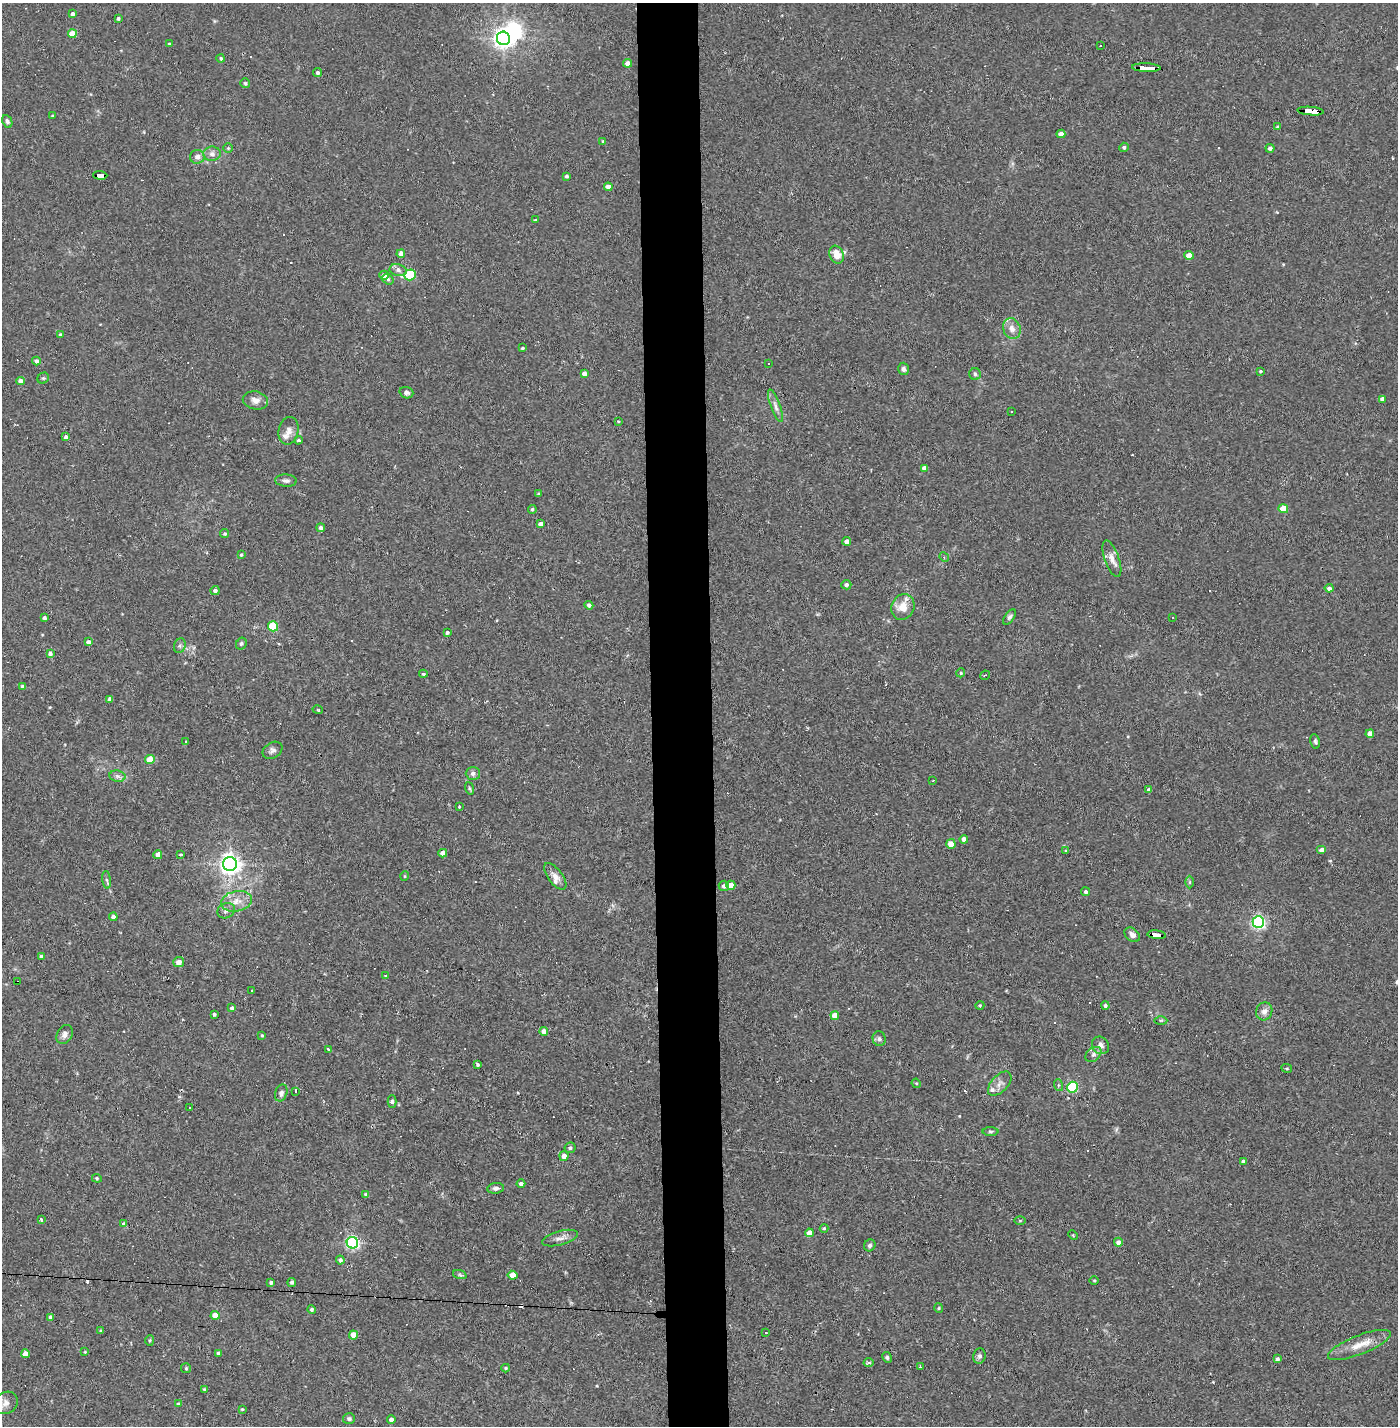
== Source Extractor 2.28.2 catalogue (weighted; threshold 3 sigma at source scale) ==
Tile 5 of 3 x 3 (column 2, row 2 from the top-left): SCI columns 1452-2847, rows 1425-2848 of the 4297 x 4272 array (HDU 1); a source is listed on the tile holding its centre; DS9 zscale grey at full resolution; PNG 1400 x 1428 px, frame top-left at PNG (2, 3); each listed source drawn as its Kron ellipse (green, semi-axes under 4 px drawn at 4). Shown black and unused: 4% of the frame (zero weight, under 2 of 3 exposures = <1% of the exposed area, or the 3 px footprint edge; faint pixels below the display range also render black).
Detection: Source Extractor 2.28.2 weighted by HDU 2 'WHT'; one run over the whole footprint, this tile lists its part. Background 0.0582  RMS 0.0052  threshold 0.0234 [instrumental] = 3 sigma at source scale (4.5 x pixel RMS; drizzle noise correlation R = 1.50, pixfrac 1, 0.05/0.05 arcsec/px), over >= 5 px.
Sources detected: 219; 1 inside a brighter object's white glare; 17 cosmic-ray / hot-pixel residue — neither listed nor drawn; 6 inside a brighter listed object's ellipse — not listed separately; the other 195 listed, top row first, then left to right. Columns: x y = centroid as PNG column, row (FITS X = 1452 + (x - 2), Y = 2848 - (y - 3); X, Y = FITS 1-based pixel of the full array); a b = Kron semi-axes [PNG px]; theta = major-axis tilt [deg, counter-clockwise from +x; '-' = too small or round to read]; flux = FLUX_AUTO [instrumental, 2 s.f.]
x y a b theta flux
73 14 3 3 - 1.5
118 18 3 3 - 1
72 34 4 4 - 8.6
503 38 7 6 - 220
169 44 4 2 - 0.43
1100 46 3 2 - 0.62
221 58 4 4 - 0.76
628 63 4 4 - 3.6
1146 68 14 3 -2 170
318 73 4 4 - 1.5
245 83 5 5 - 0.69
1311 111 13 4 -4 130
52 116 4 3 - 0.39
7 121 6 4 -64 1.2
1278 127 4 3 - 0.67
1061 134 4 4 - 3.7
603 141 4 3 - 0.61
1124 147 4 4 - 1
228 148 4 4 - 0.62
1270 148 4 4 - 1.9
212 154 8 7 - 2.3
197 157 7 7 - 2.3
100 175 7 4 -2 45
566 176 3 3 - 1.1
608 187 4 4 - 4.9
535 220 3 2 - 0.46
401 254 4 4 - 2.8
837 255 9 7 -68 6.5
1189 255 4 4 - 6.4
398 270 9 6 -12 1.8
384 275 5 4 - 3.7
410 275 6 5 - 29
388 279 6 4 -37 0.82
1012 329 11 8 -69 3.4
60 335 4 4 - 0.68
522 348 3 3 - 0.74
36 361 4 4 - 1.6
769 363 3 2 - 0.4
904 369 6 5 - 1.4
1260 371 3 3 - 0.66
584 374 4 4 - 2.4
975 374 6 5 - 0.94
43 378 6 5 - 0.79
21 381 4 4 - 2.5
406 393 7 5 -18 1.5
1382 399 4 4 - 2.1
255 400 13 9 -12 3.4
775 406 17 5 -70 2.4
1012 411 3 2 - 0.4
618 421 3 3 - 0.41
288 431 14 10 78 3.4
66 437 4 3 - 1.5
298 440 4 3 - 1.2
924 468 4 4 - 1.9
286 481 11 6 -3 1.7
539 494 4 3 - 0.84
532 509 4 4 - 0.89
1283 509 5 4 - 10
540 524 4 4 - 2.1
321 528 4 4 - 1.6
225 534 4 4 - 0.69
847 541 4 4 - 2.6
241 555 4 3 - 0.54
944 557 5 4 - 0.69
1112 559 19 7 -70 3.8
846 585 5 4 - 1.3
1329 588 4 4 - 1.9
215 590 4 4 - 1.7
589 605 4 4 - 1.4
903 607 13 11 63 6.7
1010 617 9 4 52 1.2
1173 617 3 2 - 0.33
44 618 3 3 - 1.2
273 626 5 5 - 25
447 633 4 3 - 0.91
88 642 4 4 - 1.5
241 644 6 5 - 0.9
180 646 7 5 71 1.3
50 654 4 4 - 1.3
961 673 4 4 - 0.59
423 674 4 3 - 0.75
985 675 5 2 - 0.45
23 687 4 4 - 1.3
110 699 4 4 - 1.4
318 710 5 3 - 0.53
1370 734 4 4 - 3.5
186 741 4 2 - 0.39
1315 741 7 4 -79 1
272 750 10 7 32 1.8
150 759 5 4 - 10
473 773 7 6 - 1.7
117 776 8 5 -11 1.5
933 780 3 2 - 0.32
469 788 6 4 -71 0.68
1149 790 4 4 - 2
459 807 3 3 - 0.57
964 839 4 4 - 3
951 844 5 4 - 5.6
1322 850 5 4 - 1.9
1065 851 3 3 - 0.48
443 853 4 4 - 3.7
158 855 4 4 - 2.8
181 855 3 3 - 1.3
230 864 7 7 - 300
405 876 5 3 - 0.39
555 876 16 7 -53 3.4
107 880 9 4 -82 1
1190 882 6 4 90 0.77
731 885 4 4 - 5.3
724 886 5 5 - 1.5
1086 892 4 4 - 1.1
236 901 16 10 10 5.7
226 911 9 7 27 1.9
113 917 4 4 - 1.5
1258 922 6 5 - 110
1132 935 9 6 -41 2.3
1157 935 9 4 -6 180
41 956 3 3 - 0.87
179 962 5 5 - 2.9
385 976 3 2 - 0.76
18 982 4 3 - 2.6
252 991 3 2 - 0.81
980 1005 4 3 - 0.45
1105 1005 4 4 - 1
232 1008 4 3 - 1.1
1264 1011 9 8 - 3.1
214 1014 3 3 - 0.95
835 1015 4 4 - 5.8
1161 1020 6 4 1 0.8
544 1031 4 4 - 3.5
65 1034 10 7 59 2.2
262 1035 4 4 - 0.48
879 1039 7 6 - 1.4
1100 1045 9 8 - 2.4
328 1049 3 3 - 8.2
1093 1054 9 6 40 1.6
477 1064 4 3 - 1.4
1287 1068 5 3 - 0.53
916 1083 5 4 - 0.54
1000 1084 14 8 46 3.1
1058 1085 6 4 -73 0.68
1072 1087 5 5 - 45
295 1091 3 3 - 6.2
281 1093 9 6 71 1.6
392 1101 6 4 90 1.3
189 1107 3 3 - 2.3
990 1131 8 4 0 0.76
570 1148 5 5 - 1.1
564 1156 5 4 - 3.4
1243 1162 4 3 - 1.6
97 1178 5 4 - 0.59
521 1184 4 4 - 1.4
496 1188 8 5 7 1.5
366 1194 4 4 - 0.77
41 1220 4 3 - 1.2
1020 1221 5 3 - 0.49
124 1224 4 3 - 5
824 1228 4 4 - 0.61
809 1233 4 4 - 4.2
1073 1235 5 3 - 0.64
560 1238 18 7 16 3.2
1118 1242 5 4 - 2.6
352 1243 6 5 - 92
870 1245 6 5 - 1.1
340 1260 4 4 - 1.5
460 1275 7 4 -19 0.9
513 1275 5 4 - 6.3
1094 1280 4 3 - 0.5
292 1282 4 4 - 1.1
271 1283 4 4 - 1.1
939 1308 5 3 - 0.47
312 1309 4 4 - 1
215 1315 5 4 - 6.2
51 1317 4 4 - 1.7
101 1331 4 3 - 0.78
766 1333 3 2 - 0.26
353 1335 4 4 - 6.1
150 1340 5 4 - 0.67
1359 1345 33 9 22 8.4
85 1352 4 3 - 0.49
219 1353 4 3 - 1.3
25 1354 4 4 - 4.6
979 1356 7 6 - 1.3
887 1357 5 4 - 0.87
1277 1359 4 4 - 1.4
868 1363 5 4 - 1.4
920 1367 3 3 - 0.9
186 1368 5 5 - 0.62
506 1368 4 4 - 0.64
204 1389 3 3 - 0.47
6 1403 12 10 35 3.2
178 1404 4 4 - 0.63
242 1409 4 3 - 0.54
349 1419 6 5 - 1.1
391 1419 4 4 - 1.7
Overlapping masked pixels (flux is a lower limit): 5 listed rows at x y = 1146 68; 1311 111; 100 175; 1157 935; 18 982